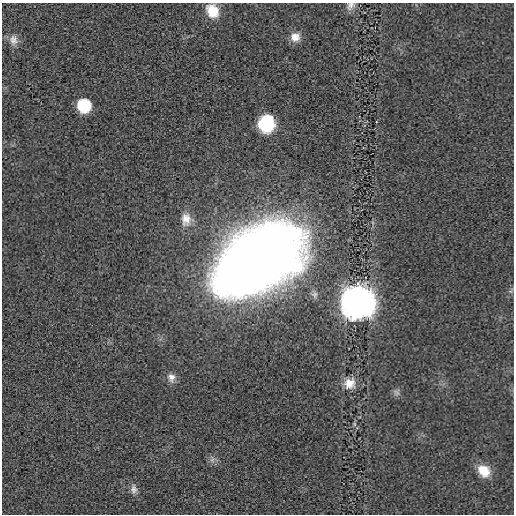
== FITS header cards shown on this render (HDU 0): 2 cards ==
NAXIS1  =                  512 / length of data axis 1
NAXIS2  =                  512 / length of data axis 2

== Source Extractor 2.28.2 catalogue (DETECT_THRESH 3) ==
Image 512 x 512 px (HDU 0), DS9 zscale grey, 1 PNG px = 1 image px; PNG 516 x 516 px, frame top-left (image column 1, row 512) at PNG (2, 3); no overlay
Background -2.01e-04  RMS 0.0034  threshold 0.0103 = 3 sigma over >= 5 px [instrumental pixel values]
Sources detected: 17; all 17 listed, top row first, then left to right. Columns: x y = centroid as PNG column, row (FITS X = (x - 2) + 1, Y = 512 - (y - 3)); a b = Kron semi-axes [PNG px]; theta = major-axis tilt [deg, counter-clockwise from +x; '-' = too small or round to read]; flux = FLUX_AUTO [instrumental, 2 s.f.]
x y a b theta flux
350 6 13 9 42 1.3
212 11 15 12 -59 5
295 37 12 12 - 2.3
13 40 14 12 -76 1.8
84 105 10 10 - 11
376 121 3 2 - 0.19
266 124 14 12 87 14
186 219 18 12 -90 2.9
258 259 70 43 33 390
358 302 12 12 - 760
171 377 12 10 87 1.6
349 383 14 13 - 3.3
397 392 9 8 - 0.83
354 424 7 4 -89 0.35
212 460 8 6 -85 0.84
484 471 15 12 -43 4
134 489 13 9 -88 1.3
At the frame edge (FLAGS 8, measured only in part): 1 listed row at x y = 350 6